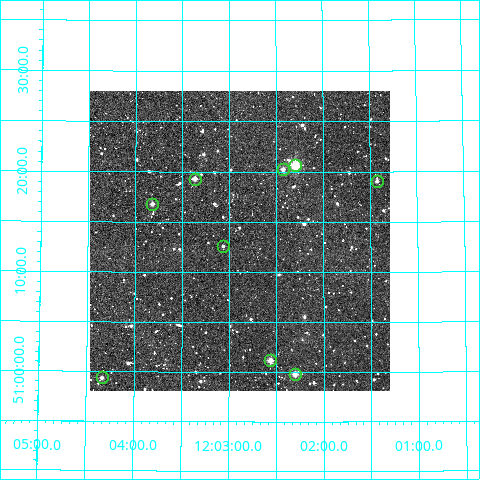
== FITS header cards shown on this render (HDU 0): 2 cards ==
NAXIS1  =                  300
NAXIS2  =                  300

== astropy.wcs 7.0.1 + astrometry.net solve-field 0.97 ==
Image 300 x 300 px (HDU 0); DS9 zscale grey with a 90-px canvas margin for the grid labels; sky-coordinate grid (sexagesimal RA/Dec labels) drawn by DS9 from the SOLVED WCS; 9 Tycho-2 reference stars matched to detected sources circled (green)
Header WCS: RA---TAN/DEC--TAN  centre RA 12:02:54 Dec +51:13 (180.72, +51.22 deg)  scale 6 arcsec/px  FOV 30.0' x 30.0'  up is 0 deg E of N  parity normal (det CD < 0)
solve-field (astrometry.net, Tycho-2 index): VERIFIED the header's WCS against the Tycho-2 star catalogue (verified at 2 index scales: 9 matches each, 0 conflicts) and refined it, rather than solving blind
Solved WCS: RA---TAN-SIP/DEC--TAN-SIP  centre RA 12:02:53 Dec +51:13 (180.72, +51.22 deg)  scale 5.98 arcsec/px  FOV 29.9' x 29.9'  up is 0 deg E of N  parity normal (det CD < 0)
The solver's refit moves the header's centre by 1.7 arcsec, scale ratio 0.9974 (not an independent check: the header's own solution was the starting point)
Tycho-2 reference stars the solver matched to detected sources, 9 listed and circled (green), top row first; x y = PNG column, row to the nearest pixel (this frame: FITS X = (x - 90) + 1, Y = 300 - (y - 91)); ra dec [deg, ICRS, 3 dp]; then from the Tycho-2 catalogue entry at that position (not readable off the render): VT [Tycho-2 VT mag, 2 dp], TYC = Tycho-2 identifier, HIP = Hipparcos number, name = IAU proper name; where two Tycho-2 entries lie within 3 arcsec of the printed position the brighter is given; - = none
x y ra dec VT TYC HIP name
295 165 180.574 +51.345 8.98 3457-732-1 58694 -
283 169 180.607 +51.338 11.51 3457-742-1 - -
195 179 180.842 +51.322 11.08 3457-549-1 - -
377 181 180.357 +51.318 12.04 3457-514-1 - -
152 204 180.955 +51.280 11.84 3457-779-1 - -
223 246 180.767 +51.210 12.32 3457-348-1 - -
270 360 180.641 +51.019 10.45 3457-61-1 - -
295 374 180.576 +50.996 11.12 3457-206-1 - -
102 377 181.083 +50.989 12.32 3457-332-1 58870 -